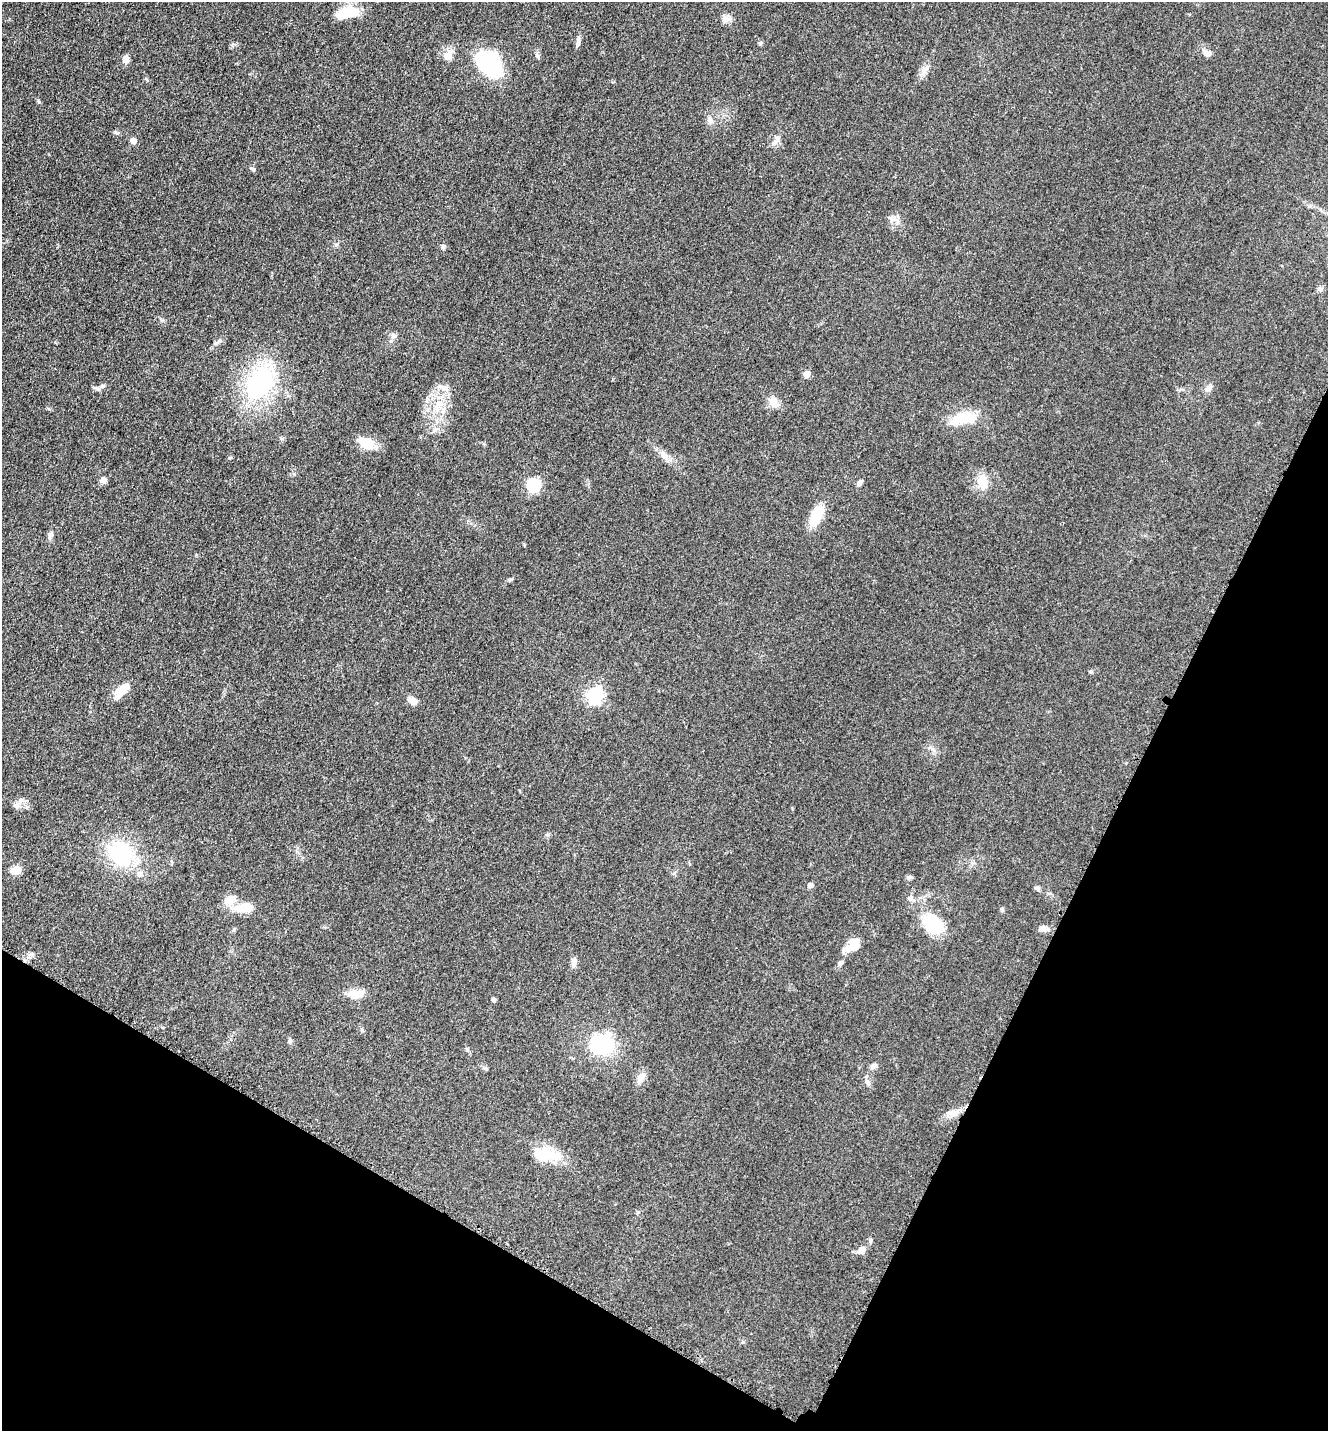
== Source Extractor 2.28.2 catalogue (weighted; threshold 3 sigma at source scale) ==
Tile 15 of 4 x 4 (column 3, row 4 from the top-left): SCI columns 2948-4273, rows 42-1470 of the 5806 x 5775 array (HDU 1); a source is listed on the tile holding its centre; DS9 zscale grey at full resolution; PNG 1330 x 1433 px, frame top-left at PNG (2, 2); no overlay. Shown black and unused: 25% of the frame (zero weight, under 3 of 5 exposures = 4% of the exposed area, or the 3 px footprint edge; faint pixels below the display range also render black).
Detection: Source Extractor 2.28.2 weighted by HDU 2 'WHT'; one run over the whole footprint, this tile lists its part. Background 0.0636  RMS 0.006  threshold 0.0271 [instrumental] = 3 sigma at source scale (4.5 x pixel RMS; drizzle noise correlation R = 1.50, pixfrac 1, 0.05/0.05 arcsec/px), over >= 5 px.
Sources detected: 75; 3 inside a brighter object's white glare — not listed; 2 inside a brighter listed object's ellipse — not listed separately; the other 70 listed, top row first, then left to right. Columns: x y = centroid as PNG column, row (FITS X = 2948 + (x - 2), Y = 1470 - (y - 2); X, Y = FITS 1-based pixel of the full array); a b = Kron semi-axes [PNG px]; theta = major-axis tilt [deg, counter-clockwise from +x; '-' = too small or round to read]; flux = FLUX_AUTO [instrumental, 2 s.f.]
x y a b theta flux
347 13 30 12 13 14
726 19 14 8 9 3.3
578 42 14 5 82 2.4
760 43 6 5 - 0.9
1206 53 11 8 -14 3
448 56 15 12 67 5.5
538 56 7 6 - 1.3
126 59 10 7 -80 2.9
487 64 36 20 -43 41
925 69 17 7 56 3.8
710 120 7 4 -19 1.4
116 133 8 4 -9 1
778 138 8 6 1 1.7
133 141 7 6 - 2.8
252 169 9 4 -25 1
443 247 7 5 90 1.3
1320 289 7 5 -29 1.6
393 335 8 8 - 2.1
219 341 9 5 22 1.7
806 374 5 5 - 7.1
259 383 31 21 59 89
102 386 10 6 15 2
446 388 7 4 71 1.5
1208 388 12 7 47 3
773 401 12 10 -81 5.3
437 409 8 6 -59 2.5
964 418 34 13 12 18
282 439 6 4 -19 0.84
367 444 21 13 -25 10
664 455 15 7 -41 4.2
230 458 6 3 -17 0.6
103 480 7 6 - 2.9
860 482 8 5 49 1.7
983 482 22 13 -77 8.4
533 485 6 6 - 80
816 515 22 11 65 19
50 535 10 6 84 1.8
1091 671 5 5 - 0.97
120 692 15 13 31 7.3
595 695 7 6 - 170
412 701 12 7 -29 4.3
16 806 9 6 -18 2.1
547 835 6 5 - 1
120 854 27 21 -46 44
16 870 6 6 - 13
140 874 9 8 - 2.6
909 877 8 5 -3 1.3
810 885 6 6 - 1.8
1037 888 6 6 - 1.5
230 900 15 11 12 7.6
244 908 23 10 4 12
1002 910 6 5 - 1
933 924 26 20 -39 23
1043 929 11 7 -1 3.9
853 945 17 13 69 9.3
574 962 10 7 82 2.6
840 963 9 5 38 1.6
356 994 21 10 2 7.9
494 1000 5 4 - 1.2
290 1040 9 4 90 1.1
602 1045 24 19 -12 39
467 1049 6 5 - 0.98
873 1066 8 7 - 1.9
486 1068 6 4 -20 0.8
641 1077 15 7 59 4.3
867 1082 9 6 -44 1.9
952 1113 16 8 -2 5
550 1155 30 15 -10 16
870 1240 8 4 -90 0.96
861 1250 10 8 50 3.7
Unlisted compact peaks at least as high as the median listed source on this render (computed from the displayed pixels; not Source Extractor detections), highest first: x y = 39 102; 511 579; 898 222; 336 245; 49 409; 161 320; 743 1342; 524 545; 232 45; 362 1030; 196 555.